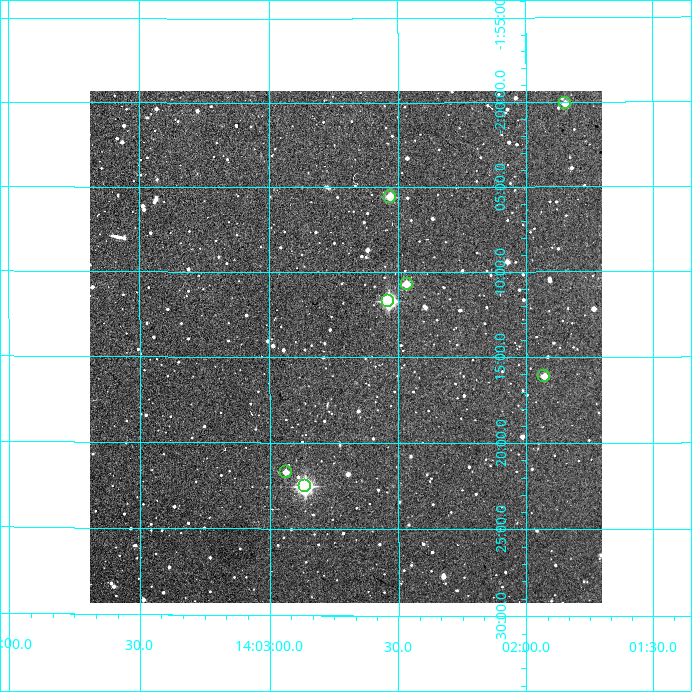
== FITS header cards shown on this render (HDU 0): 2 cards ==
NAXIS1  =                  512
NAXIS2  =                  512

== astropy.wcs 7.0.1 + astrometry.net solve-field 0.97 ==
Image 512 x 512 px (HDU 0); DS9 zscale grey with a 90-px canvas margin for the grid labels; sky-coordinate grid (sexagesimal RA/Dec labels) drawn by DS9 from the SOLVED WCS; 7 Tycho-2 reference stars matched to detected sources circled (green)
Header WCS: RA---TAN/DEC--TAN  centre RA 14:02:42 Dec -02:14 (210.68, -2.24 deg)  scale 3.52 arcsec/px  FOV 30.0' x 30.0'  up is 0 deg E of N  parity normal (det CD < 0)
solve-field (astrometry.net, Tycho-2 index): VERIFIED the header's WCS against the Tycho-2 star catalogue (verified at 2 index scales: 7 matches each, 0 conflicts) and refined it, rather than solving blind
Solved WCS: RA---TAN-SIP/DEC--TAN-SIP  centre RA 14:02:42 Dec -02:14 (210.68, -2.24 deg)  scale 3.49 arcsec/px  FOV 29.8' x 30.0'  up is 0 deg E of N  parity normal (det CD < 0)
The solver's refit moves the header's centre by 2.8 arcsec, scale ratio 0.9932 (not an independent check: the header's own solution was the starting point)
Tycho-2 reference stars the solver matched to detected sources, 7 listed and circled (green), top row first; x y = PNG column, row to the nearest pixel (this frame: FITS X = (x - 90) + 1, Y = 512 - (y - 91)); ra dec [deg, ICRS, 3 dp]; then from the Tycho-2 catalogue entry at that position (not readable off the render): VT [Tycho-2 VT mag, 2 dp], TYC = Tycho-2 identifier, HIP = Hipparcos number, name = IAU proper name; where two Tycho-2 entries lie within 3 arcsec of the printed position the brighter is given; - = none
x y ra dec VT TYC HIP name
565 103 210.461 -2.002 10.94 4975-178-1 - -
390 197 210.633 -2.093 10.31 4975-102-1 - -
407 284 210.617 -2.178 10.44 4975-323-1 - -
388 301 210.635 -2.195 8.69 4975-191-1 68595 -
544 376 210.482 -2.269 11.37 4975-432-1 - -
286 472 210.734 -2.362 11.81 4975-205-1 - -
305 486 210.716 -2.375 8.45 4975-166-1 68626 -